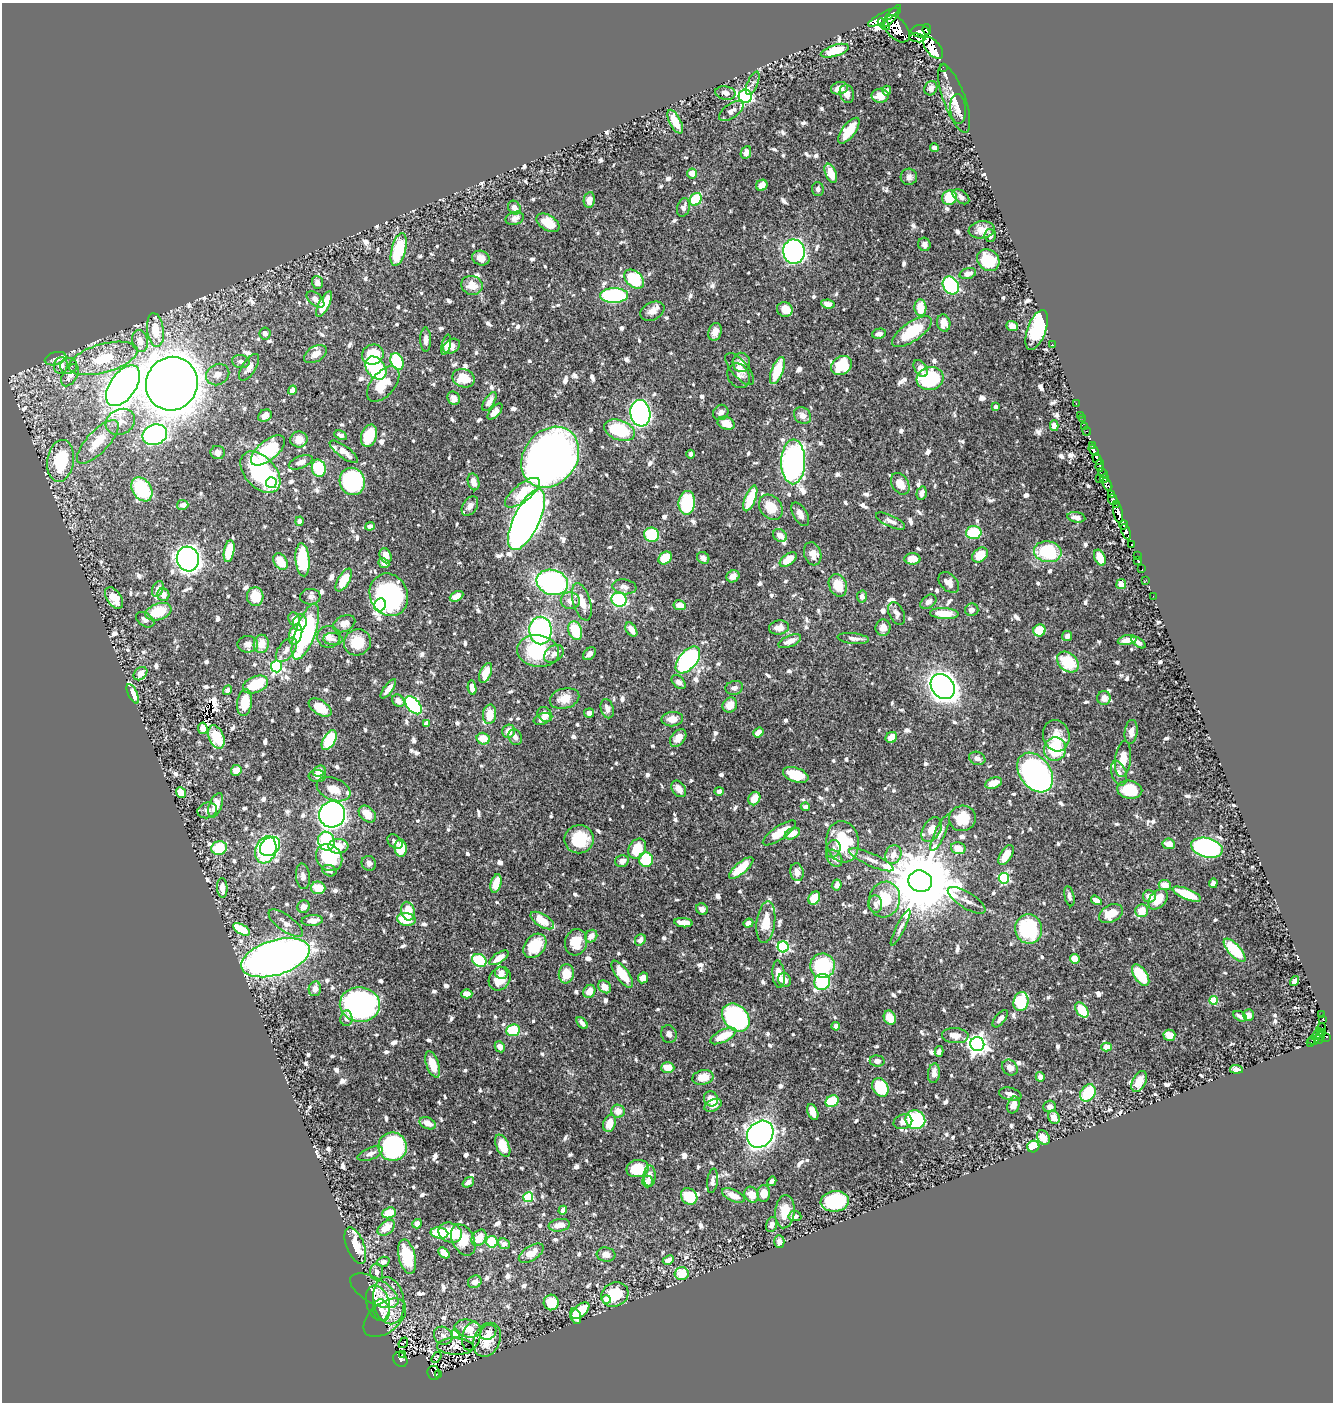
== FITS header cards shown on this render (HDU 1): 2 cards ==
NAXIS1  =                 1331
NAXIS2  =                 1400

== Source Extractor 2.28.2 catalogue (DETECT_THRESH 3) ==
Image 1331 x 1400 px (HDU 1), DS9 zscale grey, 1 PNG px = 1 image px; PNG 1335 x 1404 px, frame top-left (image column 1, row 1400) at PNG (2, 3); each listed source drawn as its Kron ellipse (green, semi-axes under 4 px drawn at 4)
Background 0.475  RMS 0.0082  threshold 0.0245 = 3 sigma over >= 5 px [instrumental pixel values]
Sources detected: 1014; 5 with non-positive FLUX_AUTO (blend fragments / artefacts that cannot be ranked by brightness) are neither listed nor drawn; of the other 1009, the 500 brightest by FLUX_AUTO listed and drawn (509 fainter detections omitted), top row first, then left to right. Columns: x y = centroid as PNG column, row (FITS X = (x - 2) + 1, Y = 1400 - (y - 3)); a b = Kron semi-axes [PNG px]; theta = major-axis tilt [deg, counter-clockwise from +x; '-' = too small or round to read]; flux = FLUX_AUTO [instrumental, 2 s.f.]
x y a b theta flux
892 16 14 4 50 780
883 17 17 4 29 960
884 24 7 3 -43 150
897 29 16 9 -48 1300
927 29 5 4 - 290
920 31 9 6 -5 680
917 38 8 4 -9 130
933 48 13 7 -49 1100
835 51 14 5 18 17
943 67 2 2 - 6.2
753 83 12 5 66 2.3
839 88 8 6 13 6.1
931 88 7 6 - 2.7
887 91 5 4 - 2.3
725 93 10 6 -11 3.3
847 94 9 7 -73 4
745 96 6 6 - 100
880 96 8 7 - 6.1
954 99 36 11 -70 9.6
958 109 15 8 -86 3.4
731 111 14 7 36 3.3
675 122 13 5 -63 11
849 131 15 6 52 17
934 148 4 4 - 3.2
746 152 7 5 67 4.1
692 173 5 5 - 6
831 173 10 5 -68 11
909 177 8 8 - 2.8
762 185 6 5 - 5.6
818 189 7 6 - 2.4
961 197 9 6 -40 2.3
949 198 7 7 - 18
696 199 7 5 55 22
589 200 8 5 80 4.5
514 208 7 6 - 4.4
683 208 9 6 75 2.4
515 218 9 6 15 3.6
548 223 13 7 -32 11
982 230 13 8 7 6.1
990 236 6 5 - 2.5
924 244 7 6 - 2.8
399 249 17 7 75 33
794 252 12 11 - 200
481 258 9 7 -22 4
988 260 12 10 -43 18
968 274 8 5 18 3.4
634 279 11 7 -42 34
317 282 6 5 - 2.8
472 285 11 9 -15 6.9
951 285 9 7 -57 64
614 295 14 7 1 71
315 299 10 6 -40 3
324 304 14 5 62 14
828 304 7 4 -10 2.8
920 308 8 6 -86 12
785 309 8 7 - 6.5
652 311 13 8 27 4.3
944 323 9 6 -79 5.6
1012 326 6 5 - 4.3
155 330 17 8 -83 11
1037 330 21 9 70 59
715 332 9 6 73 4.3
912 332 23 9 35 26
265 333 6 5 - 2.4
879 334 7 5 11 3
426 340 12 5 -89 3
140 341 11 7 -77 5.4
1052 344 2 2 - 74
446 345 10 4 75 2.3
452 346 9 6 30 5.3
315 354 12 7 31 5.9
373 354 11 10 - 20
103 358 35 14 16 25
55 359 11 6 14 4.6
397 361 9 6 -65 32
241 362 9 6 -11 2.3
741 362 9 8 - 4.4
61 365 8 6 79 5.9
842 365 11 9 34 25
69 366 8 8 - 2.7
249 367 15 6 57 4.6
376 368 12 9 -52 50
921 368 9 6 -60 4.8
740 369 20 8 -49 4.6
777 370 14 5 69 19
218 374 12 10 32 3.8
70 375 12 7 58 4.3
739 376 13 10 -57 2.6
464 378 11 9 -22 13
930 378 13 11 16 45
172 384 27 25 64 1300
383 384 21 11 50 15
123 386 23 13 55 540
292 390 5 4 - 4
454 398 7 6 - 3.2
489 401 11 5 58 3.9
1076 404 3 2 - 8.3
996 407 4 3 - 2.5
495 411 10 5 48 4.1
721 412 8 7 - 2.6
640 413 13 10 -82 200
1080 415 2 2 - 4.2
265 416 7 6 - 3.8
802 416 9 7 -39 3.5
1082 418 2 2 - 2.6
120 422 15 12 28 6.3
726 423 9 6 -21 7.4
1054 426 5 4 - 2.9
1085 427 3 3 - 18
619 430 16 10 -21 37
1087 431 4 3 - 4.3
155 435 12 10 20 120
341 435 7 4 -26 2.4
369 436 11 7 71 17
299 440 8 8 - 5.6
98 442 28 11 47 13
1092 445 4 2 - 94
268 450 20 9 40 37
1093 450 6 4 -52 450
344 452 17 6 -37 5.8
218 453 7 7 - 3.1
691 454 4 4 - 2.5
550 457 33 26 52 470
1097 459 6 3 -58 350
60 461 21 13 81 32
301 462 12 6 22 3.8
793 462 22 12 89 190
1100 465 6 3 88 140
319 468 9 7 -76 30
260 472 24 15 -48 70
1103 473 6 4 -50 56
1105 478 4 3 - 18
1100 479 3 3 - 48
352 481 14 12 -70 72
474 482 8 5 -74 4.5
271 483 5 5 - 85
900 484 12 8 -57 7.2
1107 484 7 3 -63 98
142 489 13 9 -57 37
522 493 21 9 39 16
922 493 7 5 76 2.8
1111 494 4 3 - 90
750 498 13 5 68 19
1113 500 5 4 - 220
687 503 12 8 84 34
1116 504 2 2 - 34
183 505 5 5 - 2.9
470 506 11 7 57 3.9
771 507 14 10 -50 12
1118 513 11 4 -78 1100
800 514 13 7 -60 4.1
1076 517 9 5 -10 3.1
526 520 33 13 65 720
300 521 5 4 - 3.4
890 521 16 5 -25 2.9
1123 525 5 3 - 280
370 526 5 4 - 2.4
974 532 8 6 3 23
1126 532 8 4 -66 630
652 535 7 7 - 23
780 535 7 5 -36 4.4
1132 545 3 2 - 22
229 551 11 5 80 20
1048 552 14 10 -10 35
813 554 12 8 -73 5.1
980 555 9 6 40 9.6
385 556 8 5 -67 4.3
1137 556 2 2 - 3.3
665 558 7 5 39 17
703 558 6 5 - 3
1100 558 8 5 -66 8.8
188 559 12 11 - 430
788 559 10 5 37 10
912 559 8 5 -2 8.8
303 560 16 7 -85 33
1137 560 3 2 - 11
280 562 9 6 -55 10
384 563 5 4 - 2.3
1142 569 3 2 - 4.9
733 576 7 6 - 3.7
344 580 12 6 60 13
1146 580 3 2 - 4.8
552 582 16 12 -16 110
949 582 12 8 -46 4.9
1121 584 5 5 - 4.1
838 585 11 8 -67 11
624 587 12 7 -7 3
158 589 8 5 66 3.9
163 595 6 6 - 4.4
389 595 22 19 -66 88
456 596 7 5 27 5.6
1153 596 2 2 - 4.2
255 597 9 8 - 12
310 597 10 8 1 2.4
862 597 6 5 - 2.5
114 598 12 7 -57 9.8
619 600 8 7 - 50
570 601 9 8 - 4.2
582 602 19 8 -74 7.1
928 602 9 6 38 2.7
380 605 6 5 - 76
680 605 6 5 - 7
972 610 7 6 - 2.9
158 612 13 8 19 17
896 613 12 7 -64 3.3
944 613 14 5 -2 13
294 619 7 5 -63 5.6
145 620 10 6 -32 2.4
300 622 8 7 - 3.7
344 624 12 7 26 5.7
779 628 10 7 10 4.9
883 628 8 7 - 4.3
631 630 8 5 -57 4.6
1039 630 6 6 - 13
540 631 14 11 -89 100
575 631 9 6 -70 21
305 632 29 10 70 84
296 634 10 6 73 17
1067 636 5 5 - 2.5
329 637 11 11 - 4.9
853 638 16 5 -6 3.1
333 639 10 6 -5 2.5
1127 640 9 5 10 5.8
790 641 12 5 23 5
357 642 14 13 - 15
1139 642 8 4 -35 2.4
248 644 10 8 -2 4.5
261 644 9 7 80 7.7
286 650 14 8 52 4.1
538 651 21 15 -9 38
554 654 11 8 37 3.4
590 654 7 5 44 2.7
688 660 16 9 50 110
1068 662 12 9 -39 23
276 666 6 5 - 76
486 673 10 5 66 12
140 674 8 5 43 4.6
679 682 8 5 -44 2.7
255 684 13 8 23 21
943 686 14 11 -48 450
472 688 7 4 -82 4.7
734 688 9 7 14 2.4
388 689 11 4 53 4.3
228 690 5 4 - 2.4
133 694 10 4 -64 5.6
564 698 15 10 15 8.7
1104 698 7 7 - 4
398 701 7 5 -45 4.6
245 703 13 7 82 14
413 705 10 6 -50 90
730 705 8 7 - 5.5
320 707 13 7 -34 13
607 709 10 6 -74 3.2
589 713 5 4 - 2.3
489 714 10 6 85 9.7
545 714 8 6 -45 4.6
542 719 9 5 21 3.9
672 719 10 7 6 5.5
427 724 4 4 - 4.5
203 728 6 4 -82 5.5
509 731 7 6 - 6.4
1131 732 12 6 82 3.2
758 733 5 4 - 4.5
1056 736 16 13 -74 9
216 737 12 7 -68 18
515 737 8 6 -63 2.8
891 737 6 5 - 6.2
678 738 10 6 50 4.8
483 739 6 6 - 9.3
329 740 11 6 59 25
1055 749 12 11 - 28
977 758 8 6 -20 2.9
1123 759 18 8 83 8.4
236 770 5 5 - 6.4
319 771 6 5 - 6.1
1035 773 22 15 -53 170
1119 773 13 7 -71 3
796 775 13 7 -19 19
317 776 8 6 -5 2.3
994 783 9 5 20 6.2
333 789 18 11 -22 7.6
679 789 9 6 -53 4.5
1130 790 12 9 -10 19
719 791 5 4 - 2.7
181 792 5 4 - 7.8
754 798 7 5 60 8.7
216 805 13 6 69 7
805 807 4 4 - 2.3
207 810 10 7 15 2.5
332 814 13 13 - 460
367 814 10 7 -44 10
962 818 13 12 - 15
932 830 13 8 59 6.7
779 833 19 6 34 13
940 833 20 5 65 3.2
792 834 8 5 27 7.8
579 839 15 14 - 21
326 841 9 8 - 42
395 842 8 6 -41 2.4
843 842 21 16 -81 31
1169 844 6 5 - 5.7
270 846 11 8 39 54
338 846 10 7 4 9.5
219 848 8 7 - 21
401 848 8 6 -87 12
958 848 7 5 -14 7.7
1207 848 16 9 -14 150
637 849 10 8 58 16
833 849 9 7 72 2.3
266 850 14 10 70 100
893 854 10 8 68 5.6
1006 855 11 5 59 8.9
329 857 14 12 -50 34
834 858 9 7 -50 3.7
646 860 7 7 - 21
871 860 24 6 -24 5.4
622 861 7 6 - 3.9
369 863 7 7 - 2.6
741 868 15 5 41 17
329 871 7 5 -23 2.4
797 872 9 6 -79 3.1
303 876 13 7 -84 3.5
1004 878 5 5 - 47
920 881 12 10 -20 6700
496 883 9 5 75 10
1213 883 5 4 - 2.5
837 885 5 5 - 3.6
1165 885 6 5 - 7.2
222 888 10 5 -86 5.4
318 888 7 6 - 11
1187 894 15 5 -22 22
1069 896 10 5 -77 2.5
1149 896 6 6 - 4.8
814 898 7 5 58 14
1158 899 12 8 50 11
884 900 18 15 71 22
967 900 21 8 -32 4.4
1096 900 6 4 -33 2.9
875 904 8 7 - 3
303 907 6 6 - 3.1
702 909 6 5 - 2.5
408 911 9 6 -78 13
1142 911 6 6 - 8.6
1111 914 12 8 28 11
406 919 9 6 -8 14
542 920 13 6 -32 10
312 921 10 5 5 5.3
766 922 21 9 83 11
286 923 20 8 -36 4.4
684 923 9 4 -6 5.8
748 923 5 4 - 3.2
901 928 20 4 63 2.4
241 929 9 5 -30 18
1029 929 15 13 -78 50
591 936 7 5 48 4.3
640 940 6 5 - 2.4
576 942 13 11 73 11
535 946 13 10 51 17
783 947 5 5 - 74
1235 950 15 6 -47 31
275 958 35 17 17 470
499 958 11 5 34 7
1075 959 5 5 - 8.5
479 960 7 6 - 30
823 966 12 12 - 38
501 973 6 6 - 3.6
566 974 9 7 83 11
622 974 16 6 -53 14
779 974 14 6 -84 7.8
1141 975 12 6 -56 22
643 978 5 5 - 3.6
500 979 12 10 56 9.6
785 980 7 6 - 2.9
1295 981 5 4 - 3.7
822 982 8 8 - 43
605 987 7 5 -45 5.7
315 989 7 6 - 4.7
589 991 7 5 56 6.3
467 994 5 4 - 5.1
1213 1000 4 4 - 17
1021 1002 9 7 75 32
360 1005 20 17 -8 160
1082 1010 8 5 -52 17
1249 1015 5 5 - 3.9
1321 1015 4 2 - 8.1
1240 1016 7 4 -29 2.4
346 1018 8 6 84 2.7
736 1018 16 12 -47 79
890 1018 7 6 - 9.4
1000 1019 10 5 50 3
1323 1019 4 3 - 55
582 1023 7 4 -50 2.4
836 1026 4 4 - 7.8
1321 1028 5 4 - 18
513 1030 7 6 - 24
1322 1032 4 3 - 61
669 1034 9 7 -70 2.4
1317 1034 6 2 50 42
1169 1035 6 5 - 7.7
723 1036 14 6 26 13
955 1036 13 7 -4 5.3
1320 1036 5 3 - 38
1327 1037 2 2 - 30
1319 1039 4 3 - 23
1313 1040 5 4 - 14
1311 1043 3 3 - 12
977 1044 7 7 - 340
500 1047 6 5 - 4.5
1106 1047 5 4 - 11
939 1051 5 4 - 2.2
877 1061 7 5 -5 2.7
433 1064 14 6 -70 10
668 1068 7 5 0 8.7
1010 1068 8 7 - 3.9
1236 1069 6 4 -6 2.4
934 1073 10 6 82 4.3
703 1077 11 7 11 9.1
1040 1077 5 4 - 3.6
1139 1082 11 6 62 9
880 1087 10 7 -60 28
1088 1093 9 7 55 24
1010 1094 11 6 -13 3.2
711 1099 8 7 - 6.4
832 1101 7 5 30 23
713 1105 9 5 25 3.9
1013 1105 8 6 74 5.2
1049 1107 6 5 - 2.9
618 1111 7 6 - 5.8
813 1112 8 5 -67 5.4
1054 1117 7 5 -62 5.2
915 1120 10 9 - 57
903 1122 9 7 16 3.5
428 1123 8 5 -22 5.6
609 1123 9 6 73 7.7
760 1134 14 12 47 310
1043 1138 7 6 - 6.5
503 1146 12 6 -65 15
1033 1146 6 5 - 19
393 1147 14 14 - 110
370 1154 13 6 22 2.8
637 1168 11 8 12 18
650 1176 10 6 89 3.4
647 1181 6 5 - 3
713 1181 12 5 83 2.4
772 1181 5 4 - 2.7
468 1182 6 4 39 2.9
764 1193 8 6 89 8.6
733 1195 12 5 -25 6.4
751 1195 8 6 -62 7.6
689 1196 9 7 -46 20
528 1197 5 4 - 37
835 1201 14 10 7 47
563 1210 5 4 - 4.5
785 1212 17 9 85 11
389 1213 7 5 21 12
795 1216 6 5 - 2.7
417 1224 5 4 - 4.7
771 1224 8 5 75 3
559 1225 11 6 8 6.4
386 1228 10 6 39 8.7
439 1233 9 5 -11 25
450 1233 12 9 -23 17
479 1238 9 6 54 11
463 1240 17 11 -63 16
492 1242 6 5 - 24
779 1242 6 5 - 2.7
504 1244 6 5 - 3.4
355 1246 19 8 -68 12
444 1253 6 4 -43 6.7
531 1253 14 7 33 9.4
606 1255 9 7 -8 3.5
407 1257 17 8 -77 25
668 1260 6 4 26 3.8
383 1262 6 5 - 2.7
377 1272 8 6 -86 3.2
682 1274 7 6 - 12
475 1282 7 6 - 3.7
374 1291 27 12 -30 7.4
615 1295 14 12 27 18
607 1299 4 4 - 14
389 1301 24 15 -81 20
551 1302 8 7 - 16
378 1303 18 11 -75 4.4
381 1310 11 8 -74 2.4
580 1311 11 6 39 11
576 1316 8 5 -74 11
385 1318 24 15 39 6.4
468 1329 13 8 -11 9.6
488 1332 9 7 32 2.9
456 1334 4 4 - 13
443 1336 10 8 -38 2.7
471 1336 15 9 74 3.1
487 1340 18 13 66 12
403 1343 6 3 53 3.2
455 1346 18 8 -3 2.7
403 1355 3 3 - 9.6
436 1357 6 3 58 4.8
400 1360 8 6 -50 76
434 1373 7 6 - 80
439 1374 3 2 - 2.6
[509 fainter detections neither listed nor drawn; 5 non-positive-flux detections neither listed nor drawn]